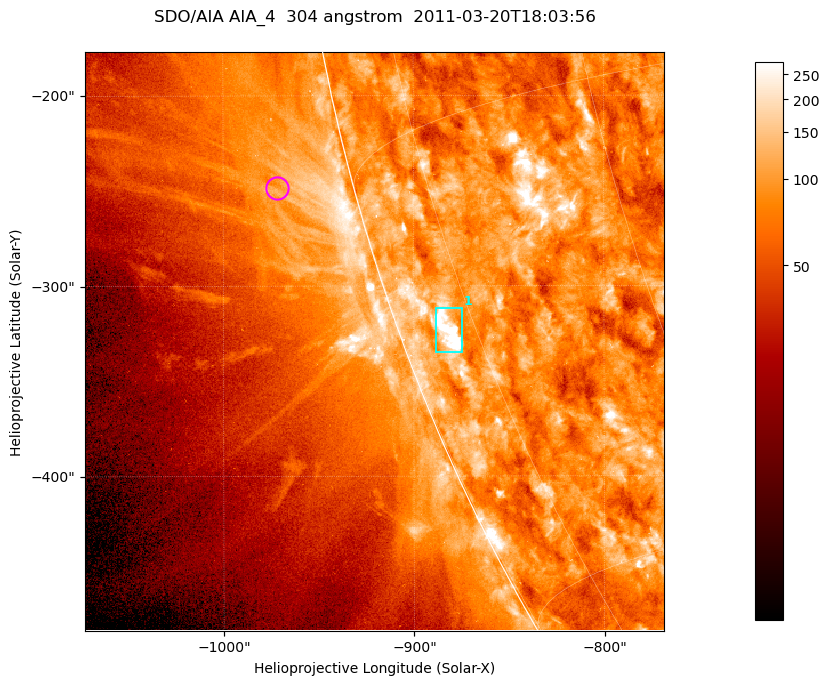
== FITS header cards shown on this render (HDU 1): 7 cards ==
TELESCOP= 'SDO/AIA '           / For AIA: SDO/AIA
INSTRUME= 'AIA_4   '           / For AIA: AIA_ATA1, AIA_ATA2, AIA_ATA3 or AIA_AT
WAVELNTH=                  304 / [angstrom] Wavelength
WAVEUNIT= 'angstrom'           / Wavelength unit: angstrom
DATE-OBS= '2011-03-20T18:03:56.123' / [ISO] Date when observation started; ISO 8
CTYPE1  = 'HPLN-TAN'           / CTYPE1; Typically HPLN
CTYPE2  = 'HPLT-TAN'           / CTYPE2; Typically HPLT

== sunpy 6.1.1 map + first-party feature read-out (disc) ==
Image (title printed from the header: SDO/AIA AIA_4  304 angstrom  2011-03-20T18:03:56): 507 x 507 px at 0.6 arcsec/px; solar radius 964 arcsec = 1606 px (partial field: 1.4% of the solar disc is inside the frame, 44% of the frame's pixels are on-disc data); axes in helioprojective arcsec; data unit not stated in the header (colour bar unlabelled)
Orientation: roll -0.132 deg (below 1 deg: not rotated)
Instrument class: DISC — disc imager (sunpy class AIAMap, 304 A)
Bright regions (active regions / flare kernels): reference = the on-disc median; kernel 5 px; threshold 5 sigma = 149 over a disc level ~85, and >= 1.15x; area >= 257 px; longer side >= 6 px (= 3.6 arcsec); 1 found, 1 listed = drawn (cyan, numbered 1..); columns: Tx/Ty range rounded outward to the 2 arcsec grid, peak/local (2 s.f.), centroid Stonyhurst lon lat
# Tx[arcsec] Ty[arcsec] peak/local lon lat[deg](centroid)
1 -890..-874 -336..-312 5.6 -78 -21
Off-limb structures (1.02-1.3 R_sun): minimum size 128 px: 8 found; the strongest spans PA ~105 deg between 1.02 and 1.09 R_sun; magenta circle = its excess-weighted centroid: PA ~105 deg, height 1.04 R_sun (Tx ~-972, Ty ~-248 arcsec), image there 1.5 x the reference